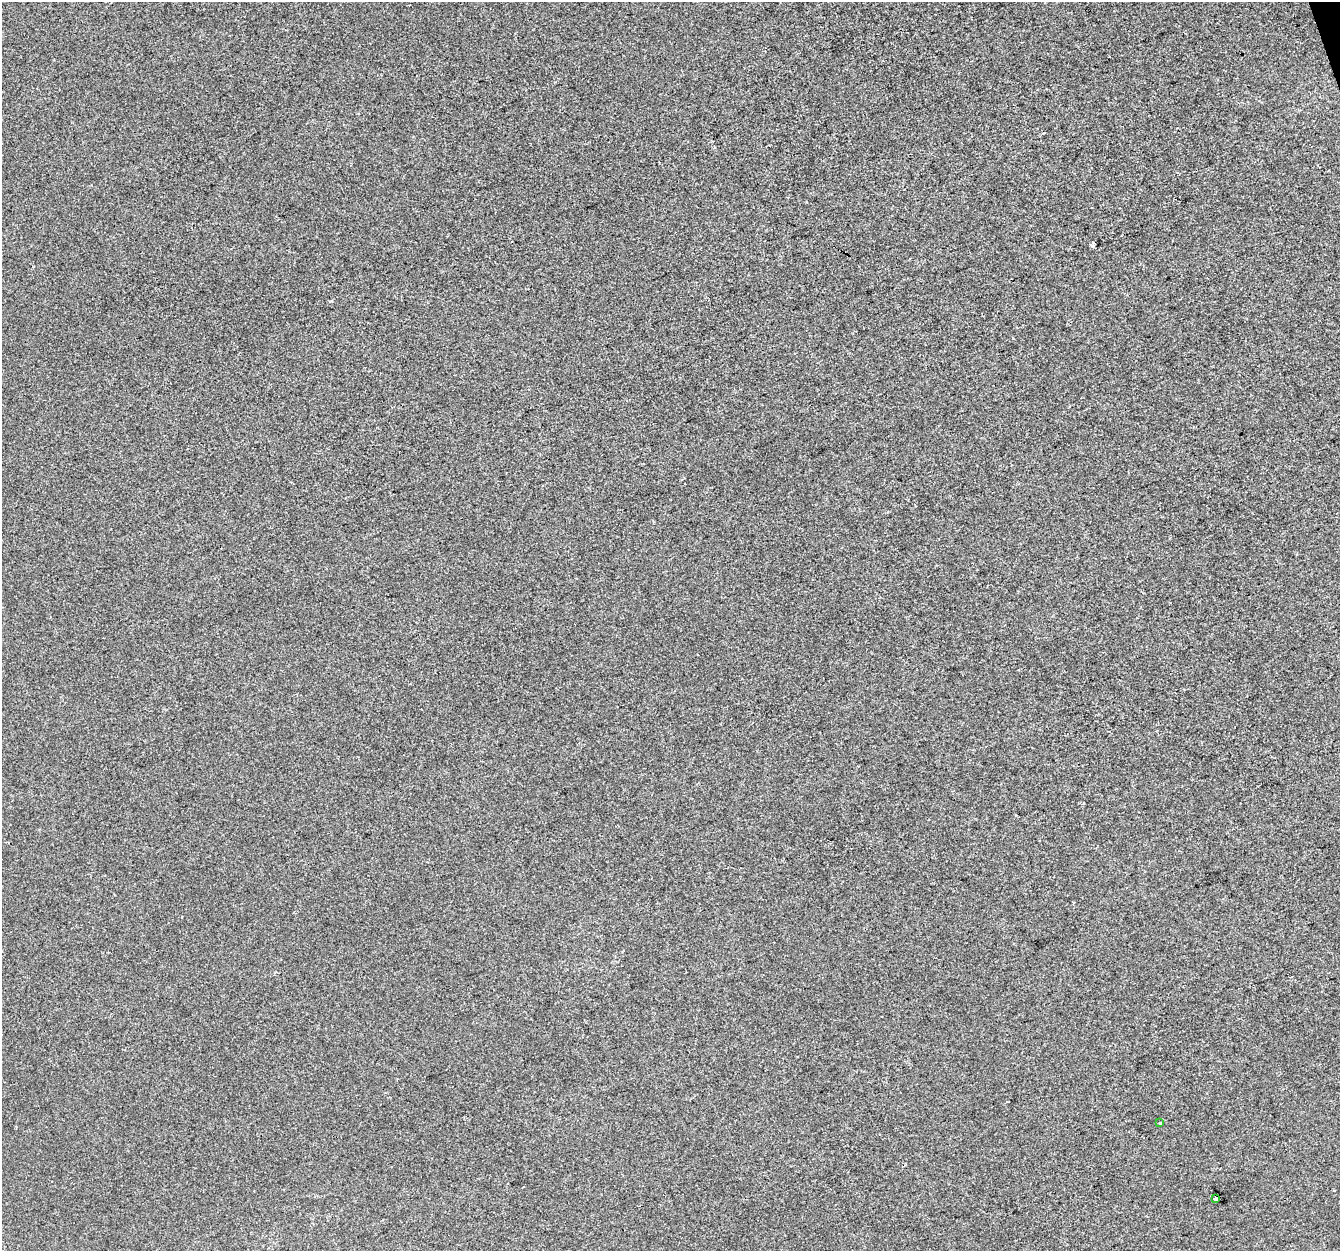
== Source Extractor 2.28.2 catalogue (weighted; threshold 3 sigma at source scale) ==
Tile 10 of 4 x 4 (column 2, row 3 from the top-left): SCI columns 1339-2676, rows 1364-2612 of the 5352 x 5172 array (HDU 1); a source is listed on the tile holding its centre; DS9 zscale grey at full resolution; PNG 1342 x 1253 px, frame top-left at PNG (2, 2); each listed source drawn as its Kron ellipse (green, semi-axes under 4 px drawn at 4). Shown black and unused: <1% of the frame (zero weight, under 2 of 3 exposures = <1% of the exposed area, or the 3 px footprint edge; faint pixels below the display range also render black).
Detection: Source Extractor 2.28.2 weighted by HDU 2 'WHT'; one run over the whole footprint, this tile lists its part. Background 7.22e-04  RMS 0.0058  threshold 0.026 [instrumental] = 3 sigma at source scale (4.5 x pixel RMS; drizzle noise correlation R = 1.50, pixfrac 1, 0.0396/0.0396 arcsec/px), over >= 5 px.
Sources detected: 3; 1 cosmic-ray / hot-pixel residue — neither listed nor drawn; the other 2 listed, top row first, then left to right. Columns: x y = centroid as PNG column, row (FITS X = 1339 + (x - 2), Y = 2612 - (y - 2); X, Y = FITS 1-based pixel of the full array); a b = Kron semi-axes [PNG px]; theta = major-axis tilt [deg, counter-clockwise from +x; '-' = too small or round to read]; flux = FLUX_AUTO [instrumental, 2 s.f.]
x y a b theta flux
1160 1123 3 3 - 1.7
1216 1199 4 3 - 16
Overlapping masked pixels (flux is a lower limit): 1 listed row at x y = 1216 1199